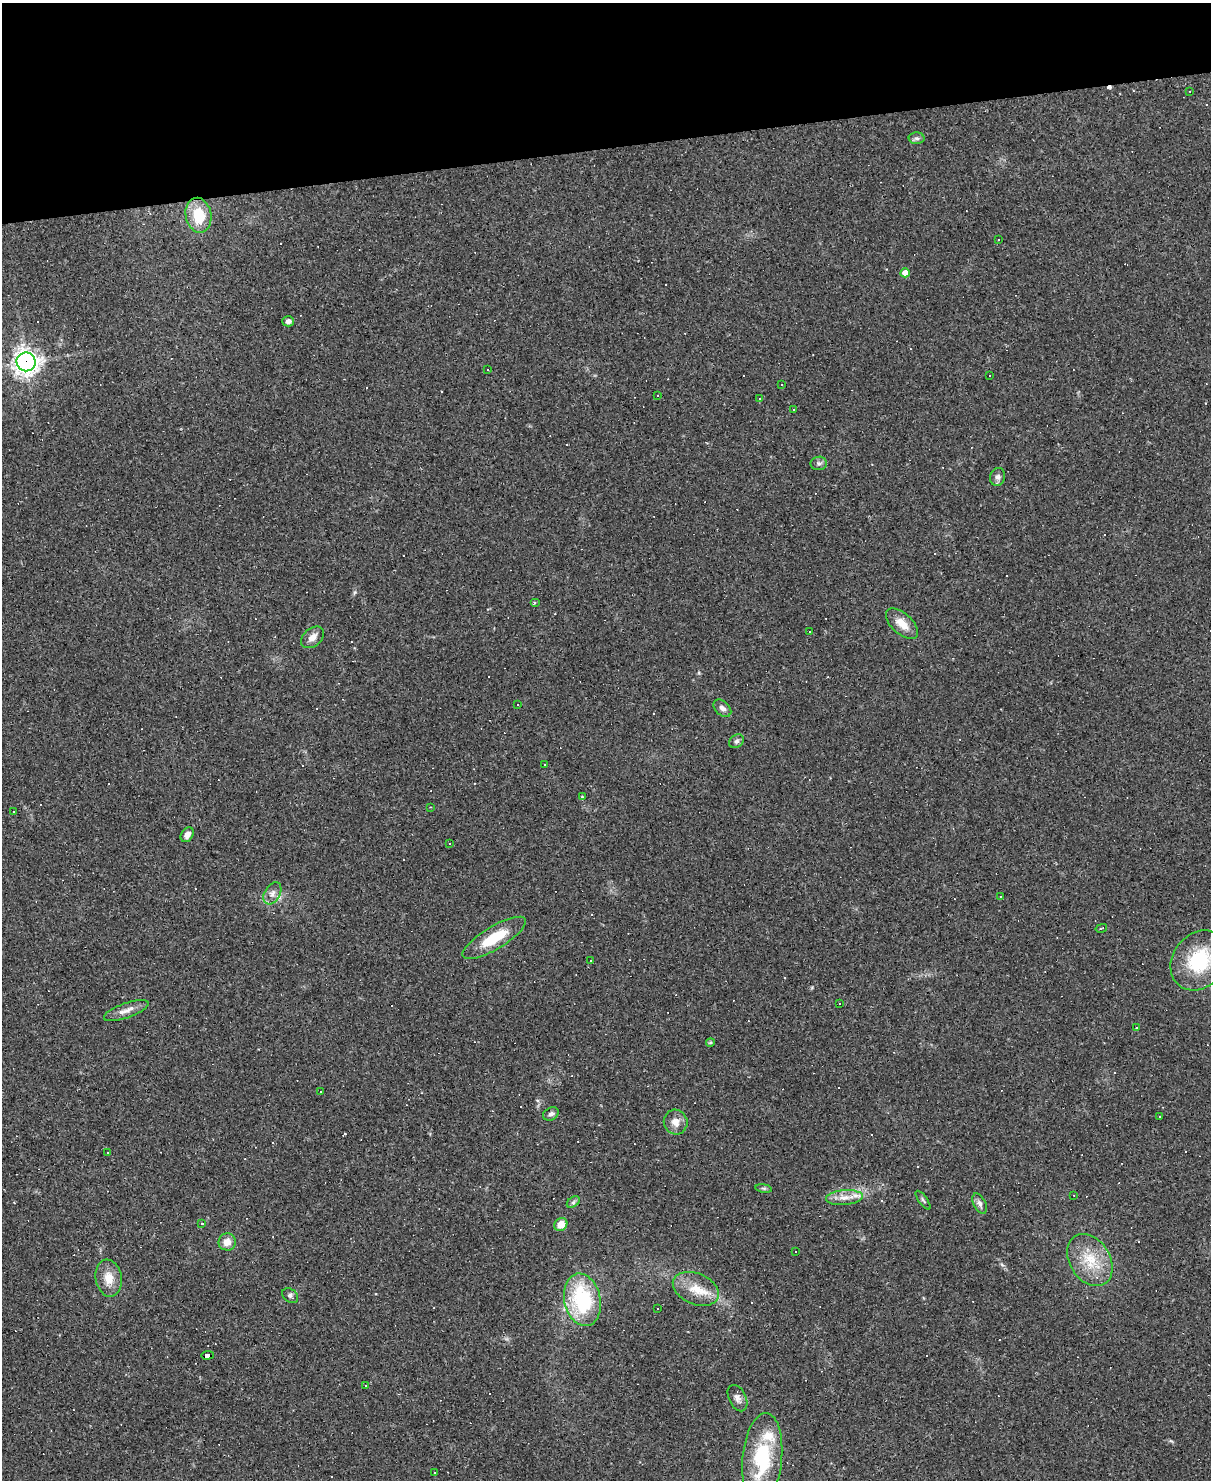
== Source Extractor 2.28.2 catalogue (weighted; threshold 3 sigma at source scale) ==
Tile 3 of 4 x 3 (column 3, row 1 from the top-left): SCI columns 2418-3626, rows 3203-4680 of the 4834 x 4815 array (HDU 1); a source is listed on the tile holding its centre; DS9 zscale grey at full resolution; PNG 1213 x 1482 px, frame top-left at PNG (2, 3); each listed source drawn as its Kron ellipse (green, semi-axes under 4 px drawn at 4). Shown black and unused: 10% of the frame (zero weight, under 2 of 3 exposures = <1% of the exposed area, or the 3 px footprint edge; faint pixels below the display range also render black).
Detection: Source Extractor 2.28.2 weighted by HDU 2 'WHT'; one run over the whole footprint, this tile lists its part. Background 0.148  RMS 0.0072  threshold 0.0323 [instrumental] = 3 sigma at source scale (4.5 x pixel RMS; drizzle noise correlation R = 1.50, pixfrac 1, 0.05/0.05 arcsec/px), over >= 5 px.
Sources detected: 114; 48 cosmic-ray / hot-pixel residue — neither listed nor drawn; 2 inside a brighter listed object's ellipse — not listed separately; the other 64 listed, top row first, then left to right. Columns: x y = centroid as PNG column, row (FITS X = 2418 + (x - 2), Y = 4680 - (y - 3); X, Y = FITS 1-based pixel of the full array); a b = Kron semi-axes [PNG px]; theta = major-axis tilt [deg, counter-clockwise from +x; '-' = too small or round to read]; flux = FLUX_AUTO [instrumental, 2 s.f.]
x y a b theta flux
1190 91 2 2 - 0.45
917 138 8 6 -2 1.9
198 215 17 13 -79 22
998 240 2 2 - 0.45
905 273 4 4 - 8.7
288 321 6 5 - 2.4
26 362 9 9 - 490
488 370 3 2 - 0.62
989 376 3 2 - 0.48
781 384 3 3 - 1.6
658 395 2 2 - 0.56
759 398 3 3 - 0.67
793 410 3 2 - 0.67
819 463 8 7 - 2.1
998 477 9 7 73 2.6
535 602 5 3 - 0.8
902 624 20 10 -42 9.7
809 632 3 2 - 0.79
312 637 13 9 40 4.9
517 704 3 3 - 0.78
722 708 10 7 -42 3.1
737 741 8 6 31 2
545 765 3 3 - 11
582 797 4 2 - 0.49
431 807 3 2 - 0.44
13 812 2 2 - 0.61
187 835 8 6 55 4.2
450 844 4 2 - 0.66
272 893 12 7 59 4.1
1000 896 3 2 - 0.46
1101 928 6 2 13 0.54
494 938 36 11 31 26
591 960 3 2 - 0.89
1199 960 32 26 52 45
840 1004 3 3 - 0.93
126 1011 23 7 20 5.7
1137 1028 3 3 - 6.6
710 1042 4 4 - 1
320 1092 3 3 - 3.4
551 1114 8 6 27 2.3
1160 1117 3 3 - 2.9
676 1122 12 11 - 6.5
108 1152 3 2 - 0.58
764 1188 8 4 -8 1.2
1074 1195 2 2 - 0.56
844 1197 18 7 5 7.1
923 1200 11 3 -54 1.3
573 1202 7 4 36 1.5
980 1204 11 6 -63 2.9
202 1224 4 4 - 1.3
561 1224 7 6 - 8.3
227 1242 8 8 - 6.2
795 1251 2 2 - 0.54
1090 1260 28 20 -58 24
109 1278 18 13 -79 10
696 1289 24 15 -23 16
290 1296 9 6 -39 1.9
582 1300 26 18 -78 61
657 1309 3 2 - 0.89
207 1355 6 4 3 36
366 1386 3 3 - 2.1
737 1398 14 8 -63 3.5
762 1458 46 20 85 53
435 1473 3 3 - 1.2
Overlapping masked pixels (flux is a lower limit): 2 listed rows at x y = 26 362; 207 1355
Unlisted compact peaks at least as high as the median listed source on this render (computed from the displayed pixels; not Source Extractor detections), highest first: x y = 355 592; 699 673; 812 987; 1002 1265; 537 1100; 345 1134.